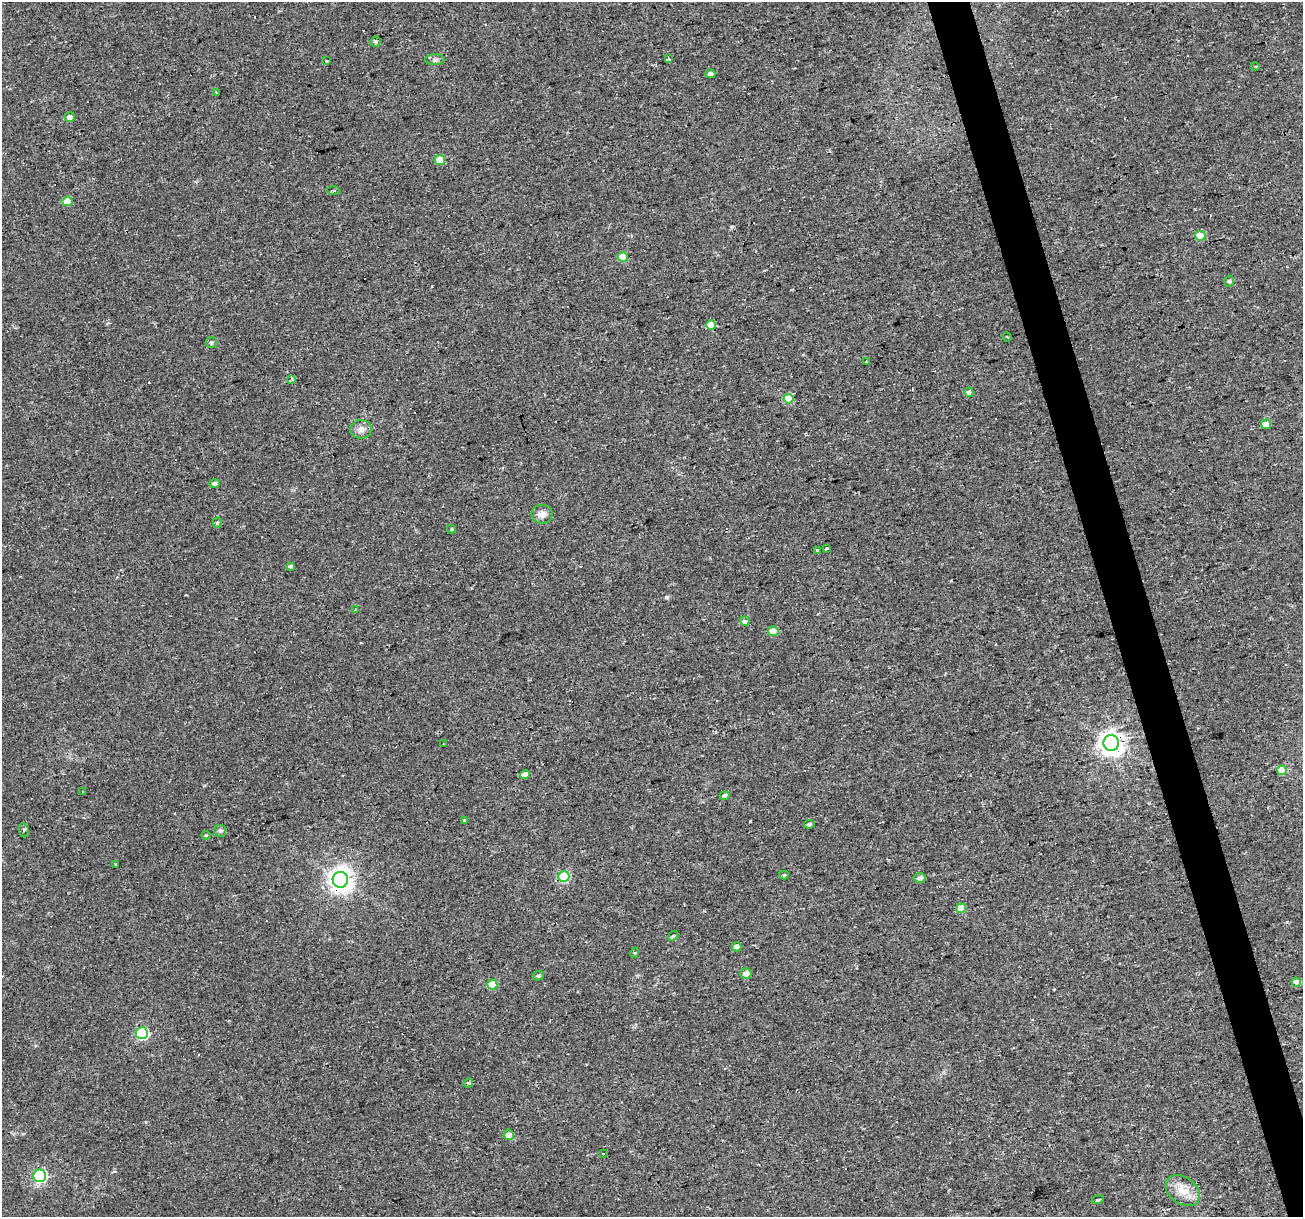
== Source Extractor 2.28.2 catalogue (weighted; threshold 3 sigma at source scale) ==
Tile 6 of 4 x 4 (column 2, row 2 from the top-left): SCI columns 1302-2602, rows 2480-3694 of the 5204 x 5007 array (HDU 1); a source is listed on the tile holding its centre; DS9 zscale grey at full resolution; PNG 1305 x 1219 px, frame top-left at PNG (2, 2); each listed source drawn as its Kron ellipse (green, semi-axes under 4 px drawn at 4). Shown black and unused: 3% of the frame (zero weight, under 2 of 3 exposures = <1% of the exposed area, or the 3 px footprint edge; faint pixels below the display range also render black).
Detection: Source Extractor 2.28.2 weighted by HDU 2 'WHT'; one run over the whole footprint, this tile lists its part. Background 0.0333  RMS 0.0067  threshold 0.0302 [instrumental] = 3 sigma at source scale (4.5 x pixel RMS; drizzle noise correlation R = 1.50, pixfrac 1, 0.0396/0.0396 arcsec/px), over >= 5 px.
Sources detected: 84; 20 cosmic-ray / hot-pixel residue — neither listed nor drawn; the other 64 listed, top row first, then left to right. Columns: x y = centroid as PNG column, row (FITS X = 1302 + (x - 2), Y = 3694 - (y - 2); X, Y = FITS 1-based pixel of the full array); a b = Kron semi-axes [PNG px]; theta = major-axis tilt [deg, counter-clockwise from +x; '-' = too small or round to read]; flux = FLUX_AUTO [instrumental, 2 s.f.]
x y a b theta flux
375 42 5 5 - 1.1
668 59 4 3 - 4.6
435 60 9 5 4 2.1
326 61 3 3 - 1.9
1255 66 4 3 - 0.58
710 74 5 4 - 2.1
216 92 3 3 - 2.3
70 117 5 5 - 3.8
440 160 5 5 - 14
333 190 6 4 -7 1.3
67 201 5 5 - 16
1200 236 5 5 - 16
623 257 5 5 - 18
1229 281 5 4 - 1.2
711 325 5 5 - 14
1007 337 4 3 - 1.2
211 342 5 5 - 1.3
866 362 3 3 - 1.3
291 379 3 3 - 1.5
969 392 4 4 - 3.8
788 399 5 5 - 22
1266 424 5 4 - 5.8
361 429 10 9 - 4.1
215 484 5 4 - 2.1
542 514 10 9 - 4.6
217 523 5 4 - 0.95
451 529 4 4 - 0.77
826 548 3 3 - 8.2
817 550 3 3 - 3.3
291 566 4 4 - 1.4
355 609 3 2 - 0.55
745 621 5 4 - 4.7
773 631 5 5 - 13
444 743 3 3 - 1.1
1111 743 8 7 - 580
1282 770 5 4 - 12
525 775 4 4 - 5.6
83 792 3 2 - 0.52
724 795 5 4 - 2.7
464 820 4 3 - 2.5
809 824 5 4 - 1.4
24 830 7 5 -83 1.7
220 831 6 6 - 1.5
206 835 4 4 - 0.7
115 864 3 3 - 2.2
784 875 5 4 - 0.96
564 877 5 5 - 43
920 878 6 5 - 2.3
340 880 8 7 - 570
961 908 5 5 - 11
673 936 5 4 - 0.91
737 947 4 4 - 5.3
634 953 5 3 - 0.55
746 973 5 5 - 4.1
538 976 5 5 - 1.4
1296 982 5 4 - 6.8
492 984 5 5 - 14
142 1033 6 6 - 68
468 1083 5 4 - 0.98
509 1135 5 5 - 2.9
604 1154 3 2 - 1.1
40 1176 6 6 - 100
1183 1191 19 13 -36 11
1098 1200 6 3 16 5.7
Overlapping masked pixels (flux is a lower limit): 5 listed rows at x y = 623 257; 745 621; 1111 743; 340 880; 1296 982
Unlisted compact peaks at least as high as the median listed source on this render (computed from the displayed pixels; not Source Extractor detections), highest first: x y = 667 597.